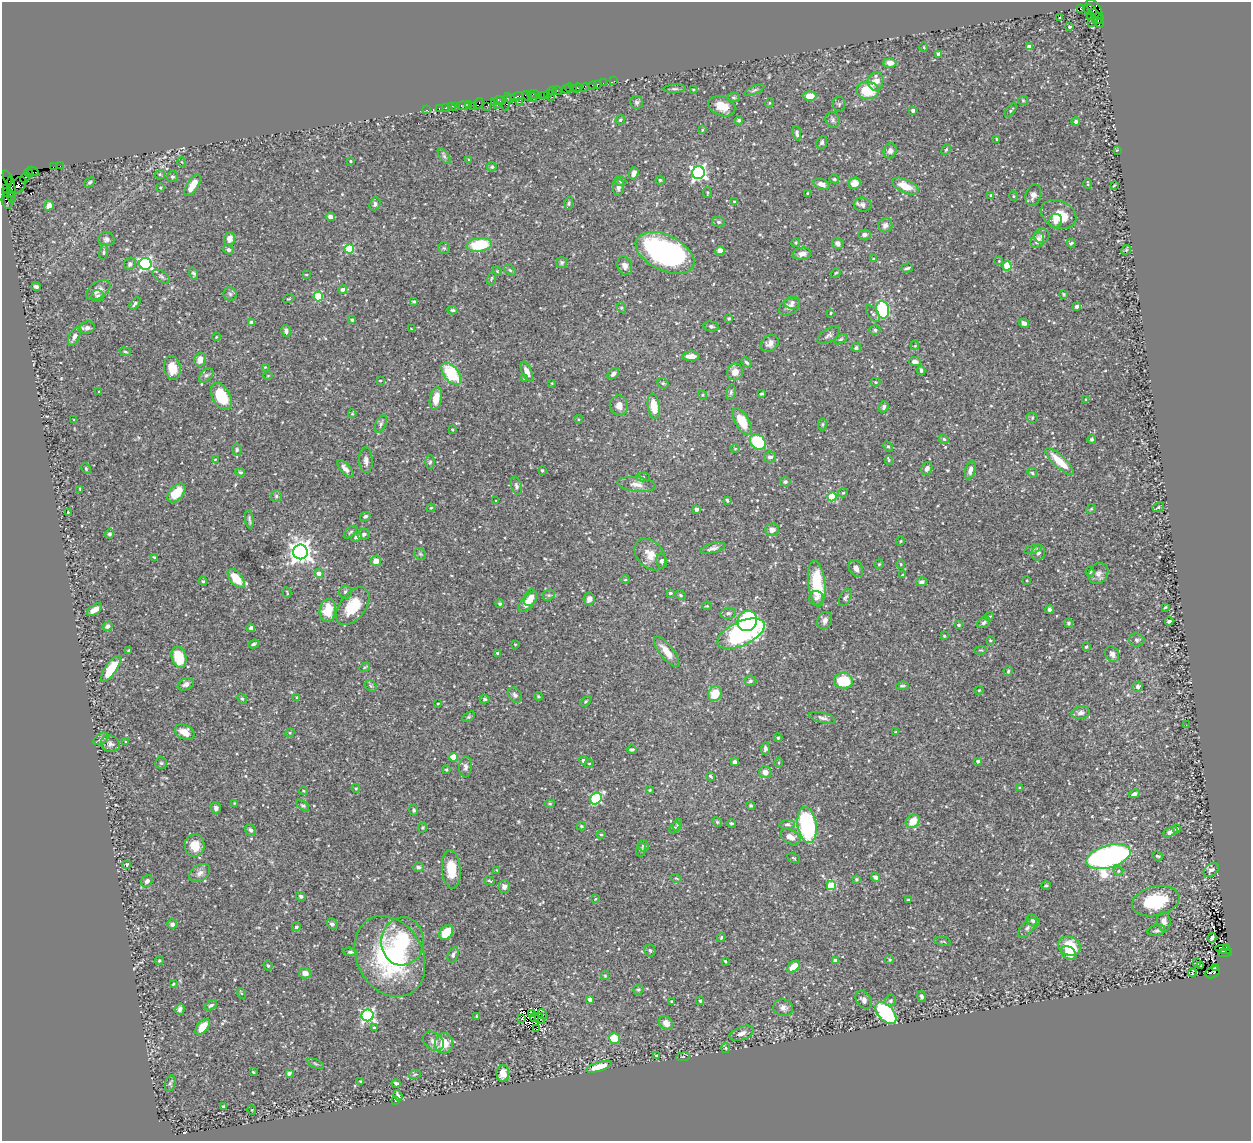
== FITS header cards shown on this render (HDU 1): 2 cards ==
NAXIS1  =                 1249
NAXIS2  =                 1139

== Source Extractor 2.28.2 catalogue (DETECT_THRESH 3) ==
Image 1249 x 1139 px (HDU 1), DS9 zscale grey, 1 PNG px = 1 image px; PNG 1253 x 1143 px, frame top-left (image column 1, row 1139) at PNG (2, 2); each listed source drawn as its Kron ellipse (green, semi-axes under 4 px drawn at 4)
Background 1.23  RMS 0.033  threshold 0.0996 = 3 sigma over >= 5 px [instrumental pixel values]
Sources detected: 564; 1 with non-positive FLUX_AUTO (blend fragments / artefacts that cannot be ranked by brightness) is neither listed nor drawn; of the other 563, the 500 brightest by FLUX_AUTO listed and drawn (63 fainter detections omitted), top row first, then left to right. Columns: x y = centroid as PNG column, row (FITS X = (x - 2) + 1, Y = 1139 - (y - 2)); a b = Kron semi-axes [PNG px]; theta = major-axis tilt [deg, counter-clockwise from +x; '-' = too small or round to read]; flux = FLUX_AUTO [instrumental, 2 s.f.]
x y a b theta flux
1080 9 3 3 - 1100
1095 9 11 5 -53 580
1090 10 7 5 -23 670
1095 14 5 3 - 240
1090 15 3 3 - 100
1060 18 3 2 - 2.1
1098 18 6 5 - 390
1091 23 2 2 - 33
1100 23 4 3 - 120
1069 27 3 3 - 4.8
924 47 4 3 - 1.8
1029 47 4 4 - 20
938 54 4 3 - 13
890 63 6 5 - 16
614 81 2 2 - 14
876 81 9 7 81 25
603 83 2 2 - 37
597 84 3 2 - 45
593 85 3 3 - 120
569 88 4 3 - 70
573 88 2 2 - 81
577 88 5 3 - 290
584 88 5 4 - 39
566 89 4 2 - 130
675 89 11 3 3 4.2
693 89 4 3 - 1.9
754 90 11 4 25 4.6
868 90 11 9 -4 74
552 91 3 2 - 74
557 91 5 3 - 100
533 94 7 3 -9 240
548 94 4 3 - 150
541 95 2 2 - 73
544 95 3 2 - 41
517 96 7 3 13 280
527 96 5 3 - 78
810 96 6 5 - 26
552 97 2 2 - 19
734 97 6 4 -1 3.2
533 98 4 3 - 76
510 99 3 3 - 260
1023 100 5 4 - 2.4
494 101 4 2 - 84
499 101 6 4 -12 340
506 102 9 3 78 300
519 102 2 2 - 70
637 102 6 6 - 5
478 103 6 3 61 120
769 103 5 3 - 1.8
839 104 8 6 -90 3.8
468 105 3 3 - 71
497 105 2 2 - 67
452 106 3 2 - 170
456 106 3 2 - 81
463 106 6 3 -6 180
473 106 2 2 - 41
486 106 2 2 - 31
722 106 14 9 -22 30
439 108 3 2 - 100
445 108 2 2 - 33
426 110 3 2 - 61
913 110 3 3 - 5.5
1011 110 8 3 51 3.4
620 120 5 4 - 3
739 120 4 3 - 4.6
833 120 8 7 - 5.8
1076 121 4 4 - 6
702 130 3 3 - 2.3
797 133 7 4 -85 5.1
997 139 3 3 - 2.2
822 142 7 5 65 5
946 149 6 4 62 2.9
1117 150 4 4 - 1.9
890 151 8 6 74 7.6
444 156 9 4 -54 5.2
469 159 4 3 - 1.8
350 161 3 2 - 2.2
182 162 5 3 - 1.8
60 166 2 2 - 26
54 167 4 2 - 71
492 167 5 4 - 4.1
33 171 6 3 -30 47
28 173 4 3 - 75
634 173 6 4 72 10
698 173 6 6 - 680
160 174 5 4 - 3
172 177 6 5 - 4.3
7 178 7 3 -69 60
25 178 5 3 - 100
834 179 5 3 - 3.7
660 180 4 4 - 3.2
620 181 6 5 - 3.9
89 182 6 4 40 3.3
855 183 6 5 - 26
821 184 8 5 -19 12
1088 184 5 2 - 2
193 185 12 5 57 29
1114 185 4 2 - 2.1
18 186 10 6 47 570
905 186 14 6 -23 37
618 187 9 5 87 11
160 188 4 3 - 2.5
7 189 3 2 - 50
11 189 13 3 -86 600
707 192 6 4 -84 3
8 193 6 4 -22 260
807 193 4 2 - 1.9
991 195 3 3 - 2.2
1033 195 11 7 74 11
1013 196 4 4 - 2.6
7 201 8 5 -77 340
735 202 3 3 - 3.7
569 203 6 4 80 3.2
375 204 7 5 69 6.7
863 205 9 7 -9 9.1
49 206 5 4 - 14
1059 214 18 13 -26 51
330 217 5 4 - 8.3
1056 221 7 6 - 10
719 222 6 5 - 4.5
885 225 7 6 - 10
864 234 6 5 - 6
1042 236 7 7 - 6.9
106 239 8 7 - 7.2
229 239 6 5 - 17
1037 240 8 6 57 18
796 243 4 4 - 2.6
838 243 6 5 - 9.4
1071 243 4 2 - 3.2
479 245 13 7 8 100
444 248 6 5 - 3.6
228 249 5 4 - 5.4
349 249 5 4 - 120
1126 250 5 4 - 2.5
720 251 5 4 - 15
104 252 8 3 80 3.2
665 253 31 17 -26 540
802 254 9 6 7 13
874 259 3 3 - 1.9
999 261 4 4 - 1.9
562 262 5 5 - 3.8
130 264 6 5 - 5.4
145 264 6 6 - 450
625 266 9 7 -69 12
1007 266 4 4 - 74
907 268 6 2 17 4.1
510 270 6 4 -44 3.1
497 271 5 4 - 2.2
836 273 5 4 - 3
194 274 6 4 -72 4.1
306 274 4 3 - 2
161 276 10 5 -34 5.2
491 279 6 3 71 2.4
36 287 5 3 - 5.2
343 289 4 4 - 9.8
98 290 13 8 33 14
230 294 6 6 - 4.6
1063 294 4 3 - 2.3
98 296 6 6 - 4.7
318 296 5 4 - 120
289 299 6 3 18 2.3
414 301 4 3 - 3.5
792 302 8 6 11 5.9
135 304 7 4 51 4.5
1077 306 3 3 - 7.3
789 307 11 7 29 11
621 308 5 4 - 3.3
453 310 5 4 - 3.7
883 310 9 6 -79 230
830 313 3 2 - 2.1
873 314 9 5 -53 5.4
729 318 4 3 - 2.7
352 320 4 3 - 4.2
251 322 4 4 - 12
1024 323 5 4 - 7.4
711 326 8 5 -7 4.8
87 328 8 6 16 8.8
411 329 3 2 - 1.9
875 330 5 4 - 3.4
286 331 6 4 -79 7.7
829 335 13 6 34 7.2
74 337 10 5 63 8.5
216 337 4 3 - 1.9
841 339 7 4 27 3.3
770 343 10 7 42 12
915 346 4 4 - 2
856 348 5 4 - 4.7
125 352 6 3 -9 2.6
691 356 8 4 1 17
200 360 7 5 74 22
746 362 5 4 - 4.5
915 362 6 4 -7 9.3
265 367 3 3 - 1.8
172 368 12 8 -80 35
921 370 4 3 - 4.6
527 371 10 5 -66 16
735 372 8 8 - 20
451 374 13 7 -51 120
613 374 6 4 43 8.1
206 375 8 5 44 4.8
268 376 5 3 - 1.8
524 378 3 2 - 2.2
380 380 3 2 - 2.3
875 382 5 4 - 2.3
552 383 3 2 - 1.8
663 383 6 5 - 3.3
99 392 3 3 - 2.5
731 392 7 5 80 4.4
761 394 4 3 - 3.3
703 395 5 3 - 1.9
221 396 14 9 -62 86
436 398 11 6 80 30
1086 399 4 3 - 1.9
619 406 10 9 - 14
654 406 13 6 -81 46
884 407 6 4 72 5.1
352 414 4 3 - 1.8
1032 418 5 5 - 3.4
579 419 4 3 - 1.9
74 420 4 4 - 2.1
742 421 14 7 -59 52
381 424 9 5 65 5.8
822 424 6 3 81 2.3
452 429 3 2 - 2
944 439 5 4 - 2.8
1092 439 4 4 - 3.9
758 442 9 7 -43 150
888 446 5 4 - 3.2
735 448 5 3 - 2
237 450 6 4 -79 3.8
770 457 6 5 - 7.3
215 460 4 4 - 2.2
366 460 13 7 -87 11
889 460 5 4 - 3
1060 461 19 6 -43 49
430 462 6 5 - 3.8
927 468 7 5 64 8
86 469 6 4 -64 2.6
345 469 10 5 -46 9.9
542 470 3 3 - 4.3
970 470 9 5 75 12
240 472 5 3 - 3.5
1032 473 5 4 - 3.1
643 477 7 4 0 3.3
785 482 5 5 - 4
636 484 19 7 -6 16
516 486 9 5 -73 5.5
80 490 4 2 - 2.4
176 493 11 6 48 53
843 493 5 4 - 3.2
276 496 6 5 - 4.3
832 497 4 4 - 100
727 500 3 3 - 2.9
496 501 2 2 - 2.1
1158 507 6 4 24 4.3
431 508 4 4 - 2.3
696 509 4 3 - 11
1091 509 5 4 - 2.6
68 512 3 2 - 2.1
365 516 5 4 - 4.7
249 519 9 3 -82 4.8
772 530 7 6 - 12
351 532 8 3 41 3.2
109 534 4 4 - 4
364 534 6 5 - 5.3
356 537 6 4 27 5.9
901 541 5 3 - 1.9
713 548 13 4 14 8.1
1033 549 9 4 18 4.3
300 552 7 7 - 1800
1038 553 7 6 - 7.4
420 554 6 5 - 3.7
650 554 18 13 -47 29
154 557 3 3 - 2
376 561 5 5 - 23
662 561 7 5 -79 6
879 564 4 4 - 3.1
901 564 4 4 - 2.3
856 568 9 6 -58 12
1090 571 5 4 - 3.9
319 573 4 4 - 13
1098 574 11 9 51 12
903 575 4 3 - 2.1
236 578 11 6 -51 48
625 580 5 3 - 2
1027 580 2 2 - 1.8
203 581 4 3 - 2.7
921 582 6 4 14 6.4
817 584 23 8 -84 110
287 592 5 2 - 1.9
346 592 6 6 - 5.2
670 593 4 3 - 3.4
549 595 6 5 - 4.5
680 595 5 4 - 2.9
845 597 9 5 62 5.2
530 598 8 6 67 16
816 598 7 7 - 8.6
589 599 6 5 - 9.8
528 602 12 6 48 24
500 604 4 4 - 4.5
353 606 21 13 53 69
707 606 4 4 - 1.8
1165 607 3 2 - 2.4
95 610 8 4 35 18
1049 610 4 3 - 6
328 611 11 8 80 47
728 613 8 5 9 5.3
989 616 4 3 - 3.4
747 621 10 9 - 200
825 621 9 7 66 9.5
1169 621 4 3 - 5.2
984 622 7 5 34 4.5
1069 623 4 4 - 3.9
959 625 4 3 - 3
108 626 5 4 - 7.7
251 628 4 4 - 5.5
741 634 25 12 25 400
944 636 3 3 - 3.1
990 640 4 4 - 2.4
1137 640 7 6 - 5.4
254 644 6 4 18 3.7
515 644 3 2 - 2
1086 647 3 3 - 4.6
981 650 6 4 8 2.7
129 651 3 3 - 2.7
667 652 19 7 -52 27
498 653 3 3 - 11
1112 654 8 6 -58 11
179 657 11 7 -73 70
365 667 6 3 36 2.2
111 669 15 5 55 66
1008 671 5 4 - 2.9
750 681 6 5 - 4.4
843 681 9 8 - 79
186 684 8 5 24 8.1
371 686 6 5 - 4
902 686 6 4 8 3.4
1138 687 5 5 - 4.9
979 690 4 4 - 2.6
715 694 8 6 58 39
515 695 8 6 -49 5.9
538 696 4 3 - 2.1
297 698 3 3 - 2.1
242 699 5 4 - 3.1
485 699 5 4 - 3.6
586 701 6 3 45 3
438 703 4 2 - 2.1
1081 713 9 6 10 8
468 717 7 4 31 2.7
822 718 14 5 -14 7.9
1186 725 3 2 - 6.6
185 732 10 7 -26 22
896 732 3 3 - 2.5
290 733 4 4 - 2.8
778 738 4 3 - 2.6
101 739 8 5 31 5.1
126 742 3 2 - 1.9
110 744 9 8 - 9.2
632 749 5 4 - 3.8
765 749 6 4 86 5.6
453 757 4 4 - 55
583 760 4 4 - 6.7
978 761 3 3 - 6.9
735 762 4 4 - 6.4
779 762 5 3 - 2.6
161 763 6 6 - 4.1
589 764 4 4 - 2.2
465 767 10 6 87 7.6
446 770 4 3 - 2.4
765 772 6 6 - 18
710 776 4 3 - 3
1020 787 4 3 - 2.4
356 789 4 4 - 2.4
650 790 3 3 - 1.9
303 791 4 3 - 2.2
1134 794 5 4 - 6.1
596 799 6 5 - 220
234 803 4 3 - 1.9
550 804 5 3 - 2.7
303 805 7 4 -39 3.6
751 805 4 4 - 3.1
216 808 5 5 - 7.7
414 810 5 4 - 4.1
913 821 7 6 - 33
717 822 5 4 - 2.9
731 823 4 3 - 3
787 824 8 4 4 4.8
677 825 6 3 71 3
807 825 18 9 -82 290
581 826 4 3 - 3
423 827 5 4 - 2.6
675 827 6 4 44 3
1176 828 3 3 - 5.9
250 830 6 5 - 6.4
1170 832 8 4 25 8.2
601 835 4 3 - 2.3
790 837 11 6 -26 18
195 846 11 10 - 34
643 846 6 5 - 4.2
641 850 7 5 75 4.1
1157 856 5 4 - 3.5
1108 857 23 11 16 1000
794 858 7 3 -27 2.1
127 864 4 4 - 2.6
418 867 5 4 - 5.2
451 869 19 9 -85 55
497 870 3 2 - 2.2
1211 870 8 6 37 8.8
1118 871 5 4 - 3.4
200 873 11 7 34 11
875 877 4 4 - 6.6
676 878 5 3 - 1.9
856 879 3 3 - 2.7
147 881 6 5 - 6.9
489 881 5 2 - 2.8
831 885 4 4 - 88
1046 885 5 4 - 2.5
504 887 6 6 - 10
301 896 5 4 - 4.7
595 899 4 3 - 1.9
908 900 3 3 - 2.3
1156 901 24 14 13 110
1033 921 7 5 -39 8.1
1164 921 10 6 -82 14
172 924 5 5 - 7
332 924 6 5 - 5.9
296 927 5 4 - 3.6
1027 928 12 6 48 7.7
1157 930 9 5 9 5.1
446 933 8 6 48 38
721 938 5 3 - 3.4
1212 938 5 3 - 5.5
403 941 24 21 84 130
943 941 8 2 -10 2.2
1069 946 12 9 -21 58
1227 947 4 3 - 230
650 950 6 5 - 5
1224 950 8 3 -8 200
350 952 7 4 -5 4.4
1069 953 8 6 -36 24
1225 953 7 3 3 450
453 955 8 5 70 7
390 956 42 33 -61 310
159 960 4 4 - 2.8
835 960 4 3 - 5.7
890 960 5 4 - 3.1
725 961 3 3 - 2.6
1196 963 3 2 - 1.7
268 966 5 3 - 3.4
794 966 7 4 41 32
1201 966 2 2 - 3.7
1215 967 3 3 - 180
1213 972 7 5 29 450
305 973 6 5 - 12
1192 973 4 2 - 2
605 976 4 4 - 2.8
173 984 4 3 - 2.5
638 989 5 5 - 3.5
241 993 5 3 - 2.3
921 997 6 4 -70 5.2
590 999 4 4 - 16
864 1000 10 7 -51 9.3
671 1001 4 3 - 2.1
700 1001 4 4 - 3.5
890 1001 6 5 - 5.3
211 1005 7 4 32 4.5
783 1008 10 8 -14 11
180 1009 6 4 75 6.9
532 1013 3 2 - 3.8
886 1013 13 7 -47 220
542 1014 5 2 - 5.6
368 1015 6 6 - 460
476 1016 3 3 - 2.3
534 1018 4 2 - 3.9
522 1019 4 2 - 4.9
540 1019 6 2 -50 2.3
666 1023 8 6 -46 17
203 1027 9 5 51 32
374 1028 4 2 - 2.5
537 1029 3 2 - 7.2
742 1033 13 6 21 12
614 1038 5 5 - 52
433 1041 11 8 -35 12
444 1043 10 9 - 36
726 1048 5 3 - 2.4
657 1056 4 3 - 3.3
683 1057 7 3 8 2
315 1064 9 3 -21 3
599 1067 13 4 17 34
253 1072 4 3 - 2.5
289 1073 4 3 - 5.6
503 1073 8 6 88 23
415 1074 6 3 19 2.7
361 1081 4 3 - 2.1
170 1083 8 5 73 4.6
396 1083 4 3 - 4.6
398 1096 6 3 -69 5.2
396 1100 3 3 - 3.4
223 1107 3 3 - 3
252 1110 5 3 - 1.8
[63 fainter detections neither listed nor drawn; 1 non-positive-flux detection neither listed nor drawn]